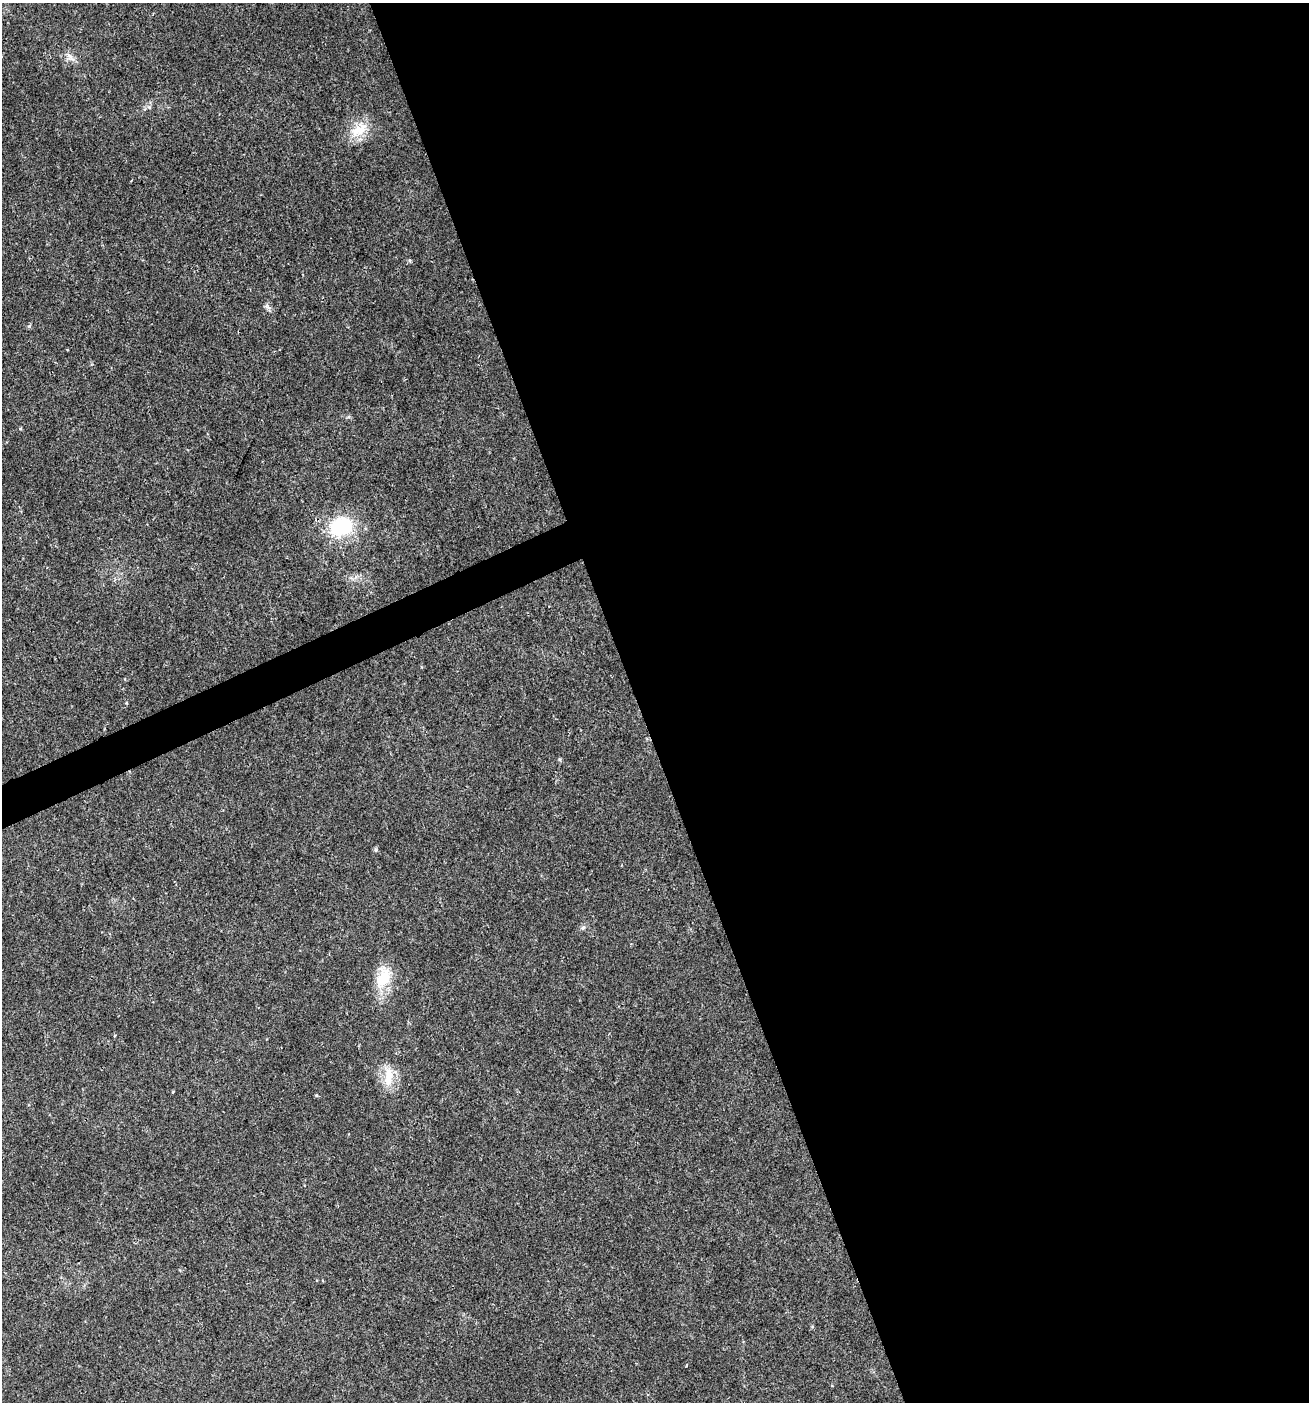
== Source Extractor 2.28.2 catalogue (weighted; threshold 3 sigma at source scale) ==
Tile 8 of 4 x 4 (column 4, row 2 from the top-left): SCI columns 4007-5313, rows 2801-4200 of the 5452 x 5599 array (HDU 1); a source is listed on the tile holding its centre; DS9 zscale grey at full resolution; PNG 1311 x 1404 px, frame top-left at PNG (2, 3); no overlay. Shown black and unused: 53% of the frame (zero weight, under 2 of 3 exposures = <1% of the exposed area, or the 3 px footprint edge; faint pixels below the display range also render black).
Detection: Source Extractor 2.28.2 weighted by HDU 2 'WHT'; one run over the whole footprint, this tile lists its part. Background 0.04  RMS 0.0062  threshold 0.0277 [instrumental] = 3 sigma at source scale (4.5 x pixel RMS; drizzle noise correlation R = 1.50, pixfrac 1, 0.0396/0.0396 arcsec/px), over >= 5 px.
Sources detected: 8; all 8 listed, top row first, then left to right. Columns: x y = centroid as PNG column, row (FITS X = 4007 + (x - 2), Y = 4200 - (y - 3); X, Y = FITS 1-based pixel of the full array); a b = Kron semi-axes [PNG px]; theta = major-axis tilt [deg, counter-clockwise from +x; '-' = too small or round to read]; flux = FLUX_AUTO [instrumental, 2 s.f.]
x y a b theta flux
70 56 12 5 -48 2.8
358 130 28 14 32 13
341 527 23 19 19 40
559 759 6 4 -89 0.72
376 850 5 5 - 1.1
583 928 7 6 - 1.4
383 977 33 18 72 18
388 1077 29 11 88 12